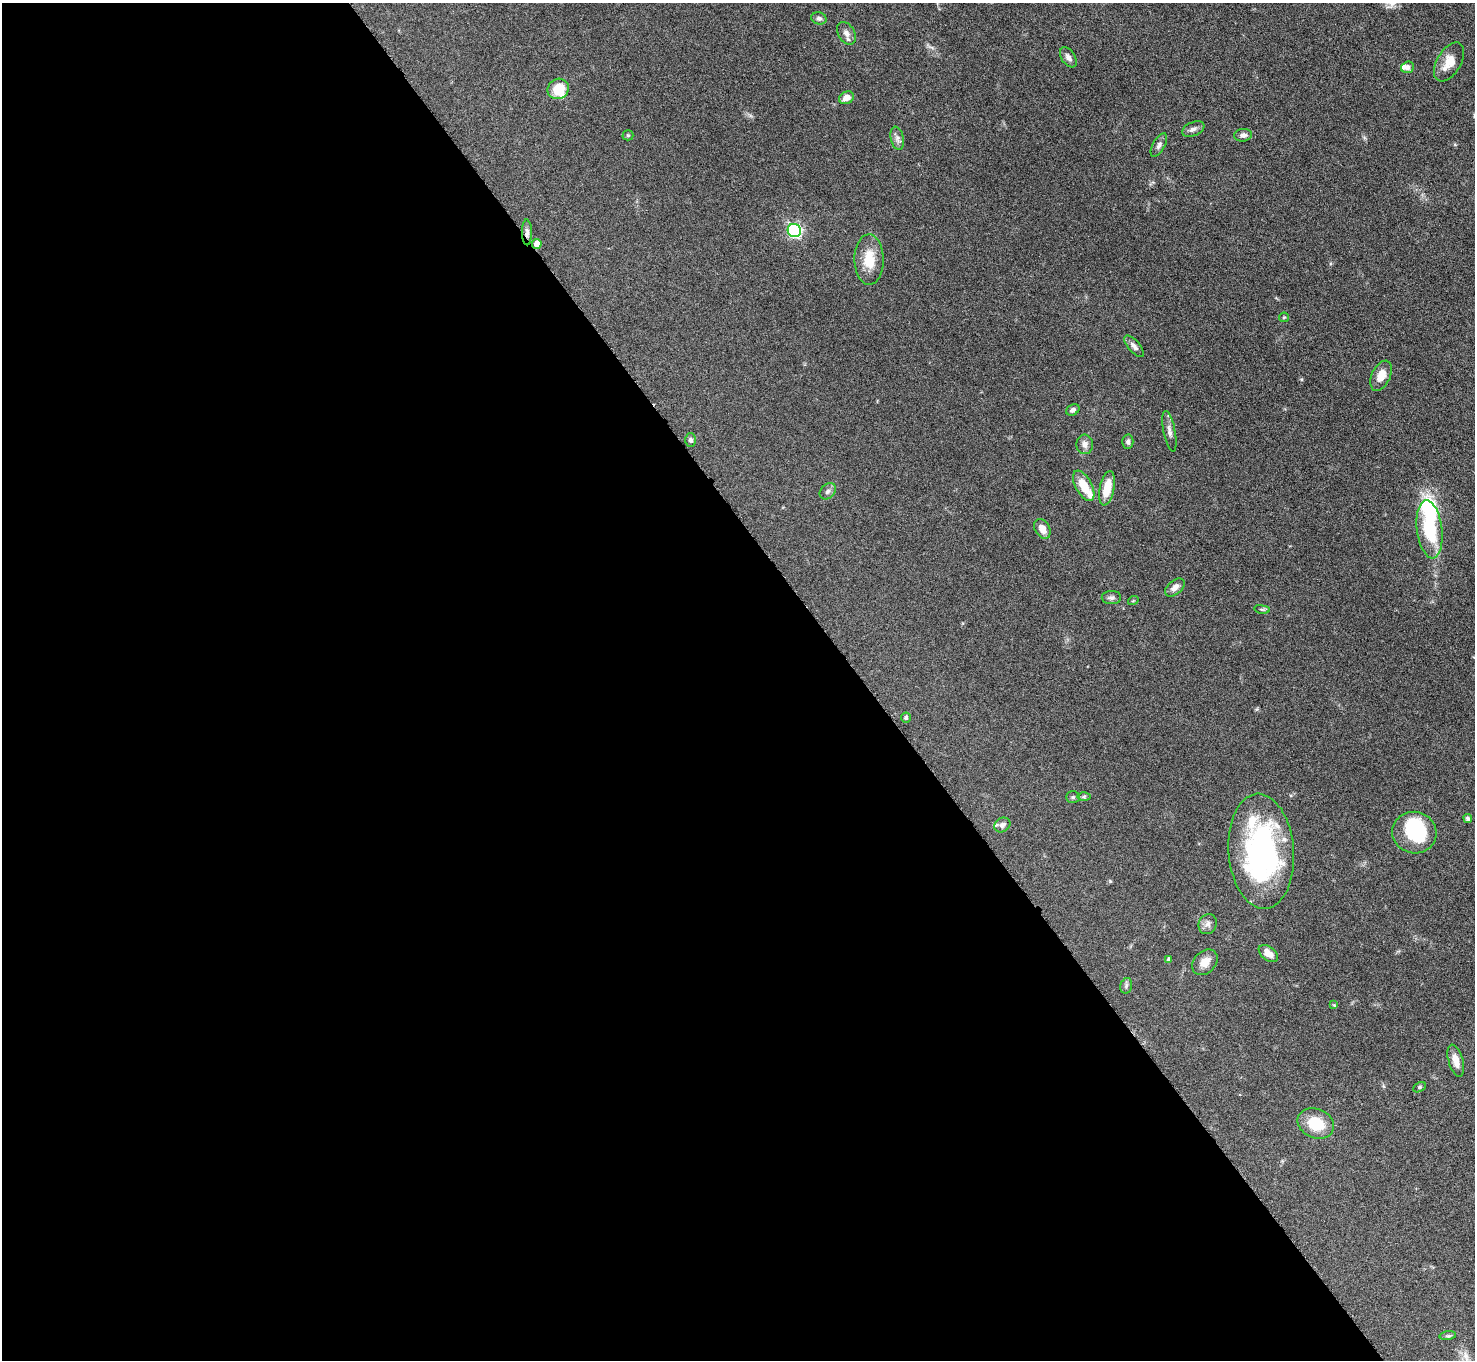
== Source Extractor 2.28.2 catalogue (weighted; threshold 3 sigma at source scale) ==
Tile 9 of 4 x 4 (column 1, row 3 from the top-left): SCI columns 1-1473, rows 1656-3013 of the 5893 x 5887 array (HDU 1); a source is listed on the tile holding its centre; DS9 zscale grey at full resolution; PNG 1477 x 1362 px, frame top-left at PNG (2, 3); each listed source drawn as its Kron ellipse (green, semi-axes under 4 px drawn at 4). Shown black and unused: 59% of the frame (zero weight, under 3 of 6 exposures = <1% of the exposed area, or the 3 px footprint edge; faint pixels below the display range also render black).
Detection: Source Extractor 2.28.2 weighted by HDU 2 'WHT'; one run over the whole footprint, this tile lists its part. Background 0.0847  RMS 0.0043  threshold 0.0176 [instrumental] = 3 sigma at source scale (4.09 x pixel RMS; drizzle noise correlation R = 1.36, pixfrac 0.8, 0.05/0.05 arcsec/px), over >= 5 px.
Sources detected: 60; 2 inside a brighter object's white glare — neither listed nor drawn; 8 inside a brighter listed object's ellipse — not listed separately; the other 50 listed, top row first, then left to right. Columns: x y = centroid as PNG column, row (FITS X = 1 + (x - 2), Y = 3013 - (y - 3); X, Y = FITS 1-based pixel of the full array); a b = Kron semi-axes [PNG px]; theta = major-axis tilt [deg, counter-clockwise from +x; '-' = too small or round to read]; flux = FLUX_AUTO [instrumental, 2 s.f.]
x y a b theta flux
819 18 8 6 -16 1
846 33 12 8 -59 2.1
1068 57 11 7 -55 1.9
1449 62 21 12 60 6.1
1408 67 6 5 - 1.9
558 89 11 10 - 8.2
846 98 8 6 27 3.4
1193 129 12 6 23 1.6
628 135 5 5 - 0.47
1243 135 9 6 8 1.6
897 138 12 6 -78 1.7
1159 145 13 6 61 1.5
794 230 7 6 - 74
527 232 13 5 -89 1.6
537 244 5 4 - 3.7
869 259 25 14 -89 9.6
1284 317 5 5 - 0.5
1134 346 13 6 -49 1.7
1381 376 16 9 64 4.5
1073 410 7 5 29 1.3
1169 431 21 6 -79 2
691 440 6 5 - 1.1
1128 442 7 5 -89 1.1
1085 444 10 8 -85 2.2
1084 486 17 8 -62 8.4
1107 488 17 7 78 8.3
828 491 9 7 45 1.5
1042 529 10 7 -61 3.3
1429 529 29 12 -83 25
1175 587 11 7 39 2.4
1111 598 10 6 1 1.3
1133 601 5 3 - 0.34
1262 609 8 4 -8 0.62
906 717 5 5 - 0.94
1084 796 6 4 1 0.7
1073 797 7 6 - 0.86
1468 818 4 4 - 0.83
1002 825 8 7 - 1.5
1414 833 22 21 - 26
1261 851 57 32 -86 88
1208 924 10 8 64 1.9
1268 953 11 6 -37 3.8
1169 960 4 4 - 1
1205 962 14 10 46 4.1
1126 986 8 5 75 0.87
1334 1005 4 4 - 0.4
1456 1061 16 7 -73 4.1
1419 1087 7 4 28 0.67
1316 1123 19 14 -24 11
1448 1336 8 4 8 0.71
Overlapping masked pixels (flux is a lower limit): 2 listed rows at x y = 527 232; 537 244